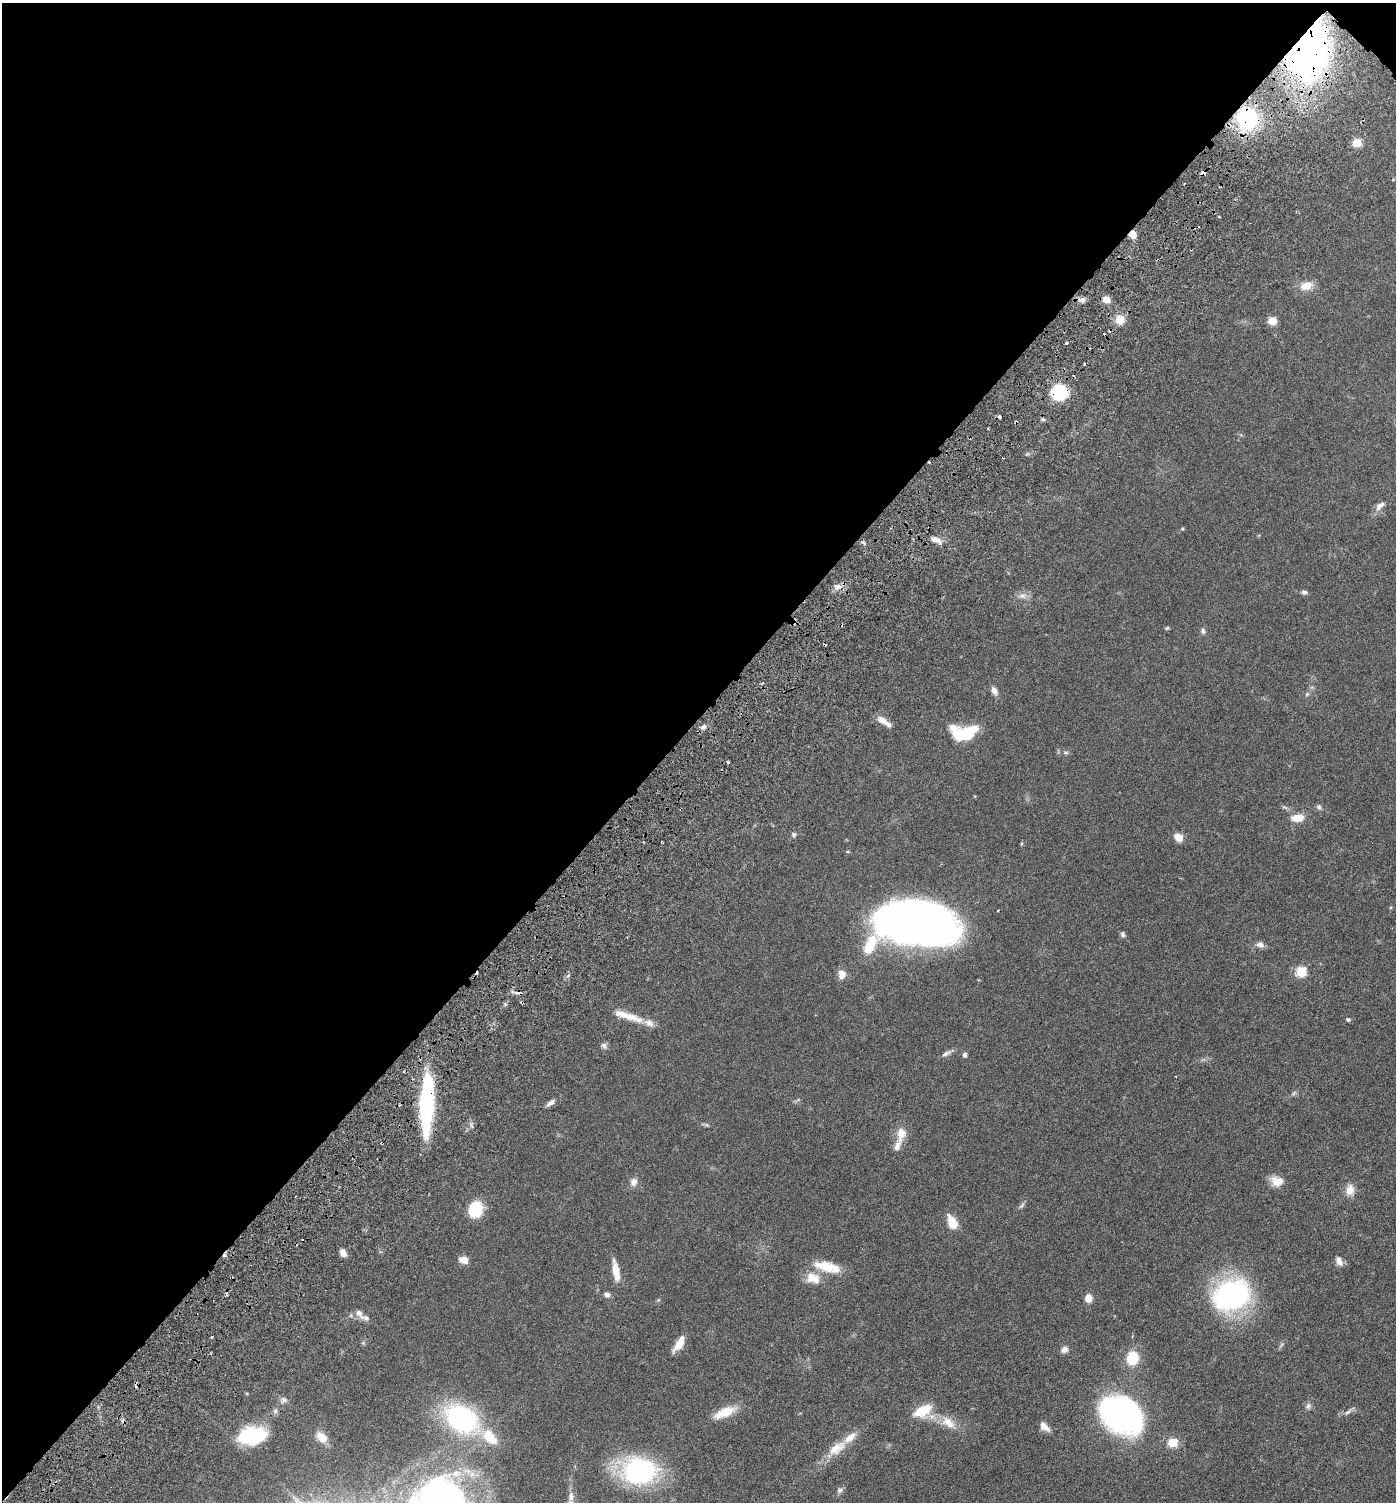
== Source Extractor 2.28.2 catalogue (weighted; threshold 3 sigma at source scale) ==
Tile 2 of 4 x 4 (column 2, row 1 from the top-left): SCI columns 1646-3039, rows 4595-6094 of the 6205 x 6192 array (HDU 1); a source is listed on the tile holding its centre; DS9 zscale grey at full resolution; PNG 1398 x 1504 px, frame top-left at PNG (2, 3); no overlay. Shown black and unused: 48% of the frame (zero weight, under 3 of 6 exposures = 6% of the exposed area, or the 3 px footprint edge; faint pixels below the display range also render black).
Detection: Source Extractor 2.28.2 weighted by HDU 2 'WHT'; one run over the whole footprint, this tile lists its part. Background 0.0912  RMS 0.0046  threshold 0.0187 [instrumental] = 3 sigma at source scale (4.09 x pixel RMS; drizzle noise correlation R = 1.36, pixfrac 0.8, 0.05/0.05 arcsec/px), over >= 5 px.
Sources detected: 106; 1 too faint to see at this stretch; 14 cosmic-ray / hot-pixel residue — not listed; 8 inside a brighter listed object's ellipse — not listed separately; the other 83 listed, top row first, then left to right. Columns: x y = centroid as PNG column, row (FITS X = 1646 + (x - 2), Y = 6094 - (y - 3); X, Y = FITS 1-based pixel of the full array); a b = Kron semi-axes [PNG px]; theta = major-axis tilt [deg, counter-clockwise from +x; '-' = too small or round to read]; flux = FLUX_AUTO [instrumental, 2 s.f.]
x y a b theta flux
1306 47 42 28 83 260
1247 119 24 23 - 32
1357 143 5 5 - 15
1132 234 7 6 - 3.6
1306 286 16 10 15 4.7
1082 300 7 6 - 1.5
1106 300 10 7 -24 2.9
1120 319 12 11 - 4.5
1272 321 8 7 - 4.5
1066 343 3 3 - 1.3
1059 392 12 11 - 32
1043 419 6 4 -1 0.68
1016 422 5 3 - 0.5
1380 506 15 8 42 2.3
1182 529 5 3 - 0.42
936 540 15 7 -23 2.9
838 587 10 7 13 2.4
1304 592 8 5 7 1
1023 596 9 6 -13 1.8
1167 628 5 4 - 0.47
1203 631 8 6 -56 0.98
994 691 11 6 -68 2
1307 694 7 4 46 0.67
882 720 15 8 -37 3.2
703 727 7 6 - 1.5
967 733 25 14 26 14
1065 752 8 4 -1 0.8
1319 807 7 6 - 0.96
1297 818 13 8 7 5.5
794 834 6 6 - 0.76
1178 837 11 8 -35 3.3
915 923 72 37 -7 250
1123 934 7 5 -73 0.92
1260 945 10 7 -13 1.8
1301 972 6 5 - 25
842 974 12 9 -90 3.2
568 976 6 3 21 0.6
629 1016 37 9 -16 7.5
1348 1020 6 4 -47 0.65
604 1045 8 6 -49 1.1
946 1053 15 6 25 1.5
965 1055 5 4 - 1.4
551 1103 12 5 38 1.6
426 1105 59 12 87 55
901 1134 21 12 81 5.1
1277 1181 16 13 -18 4.4
633 1182 11 9 63 2.2
1350 1190 14 10 80 3.6
1021 1206 11 4 45 0.89
475 1209 15 13 77 14
952 1222 15 9 -68 6.7
343 1253 9 6 -64 2.6
463 1260 11 8 -15 2.9
1339 1261 13 7 -68 2.2
828 1268 34 13 -17 10
616 1271 23 7 -80 6.1
813 1278 20 14 -19 6.5
607 1295 8 7 - 1.3
1231 1295 28 21 24 98
1088 1298 6 6 - 4.7
359 1313 10 7 -56 2
679 1343 17 7 60 6
1064 1350 9 7 34 1.7
1132 1358 16 13 83 9.8
283 1400 9 7 23 1.4
1308 1406 9 6 80 1.2
923 1410 18 10 27 12
275 1411 6 6 - 0.96
724 1412 29 11 23 7.8
1348 1412 12 4 31 1.4
1122 1415 44 33 -29 98
461 1418 27 19 -29 67
948 1422 22 12 -37 6.6
1044 1427 13 7 -42 2.7
252 1435 31 18 6 26
321 1437 16 9 -45 4.8
490 1437 22 13 -48 10
1173 1442 6 5 - 13
837 1448 27 13 34 8.1
639 1471 29 23 1 67
456 1473 15 10 12 5.3
840 1490 8 6 30 1.1
571 1496 20 7 83 3.1
Overlapping masked pixels (flux is a lower limit): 6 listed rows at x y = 1306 47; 1247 119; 1132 234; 1059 392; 1016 422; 426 1105